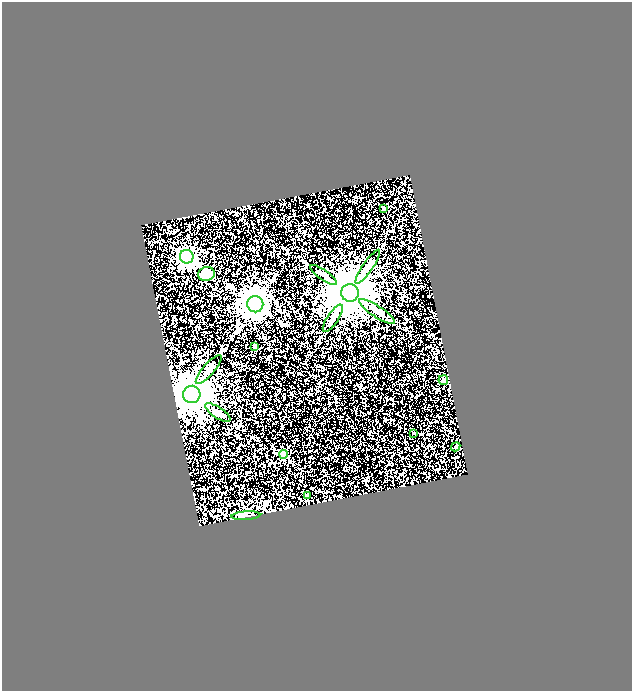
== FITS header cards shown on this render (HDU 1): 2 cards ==
NAXIS1  =                  630
NAXIS2  =                  689

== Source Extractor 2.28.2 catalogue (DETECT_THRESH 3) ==
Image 630 x 689 px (HDU 1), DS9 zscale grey, 1 PNG px = 1 image px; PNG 634 x 693 px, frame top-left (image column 1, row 689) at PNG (2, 2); each listed source drawn as its Kron ellipse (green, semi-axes under 4 px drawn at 4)
Background 0.139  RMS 0.038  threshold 0.113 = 3 sigma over >= 5 px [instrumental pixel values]
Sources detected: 19; all 19 listed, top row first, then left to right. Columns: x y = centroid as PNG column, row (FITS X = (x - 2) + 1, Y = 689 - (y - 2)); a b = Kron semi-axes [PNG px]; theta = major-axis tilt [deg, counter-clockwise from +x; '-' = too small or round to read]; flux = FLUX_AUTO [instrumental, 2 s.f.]
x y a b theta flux
383 208 4 3 - 10
187 257 7 6 - 970
368 267 20 5 55 13
206 274 8 7 - 21
324 275 16 5 -35 11
350 293 9 9 - 11000
255 304 8 8 - 3600
377 312 21 5 -33 18
333 318 16 5 56 13
254 346 4 3 - 3.6
209 370 18 6 49 13
443 380 5 5 - 8
192 394 9 8 - 9800
218 413 15 5 -33 11
413 433 3 3 - 2.5
456 447 5 4 - 3.3
283 454 4 4 - 52
308 495 3 3 - 13
246 516 14 3 3 7.3